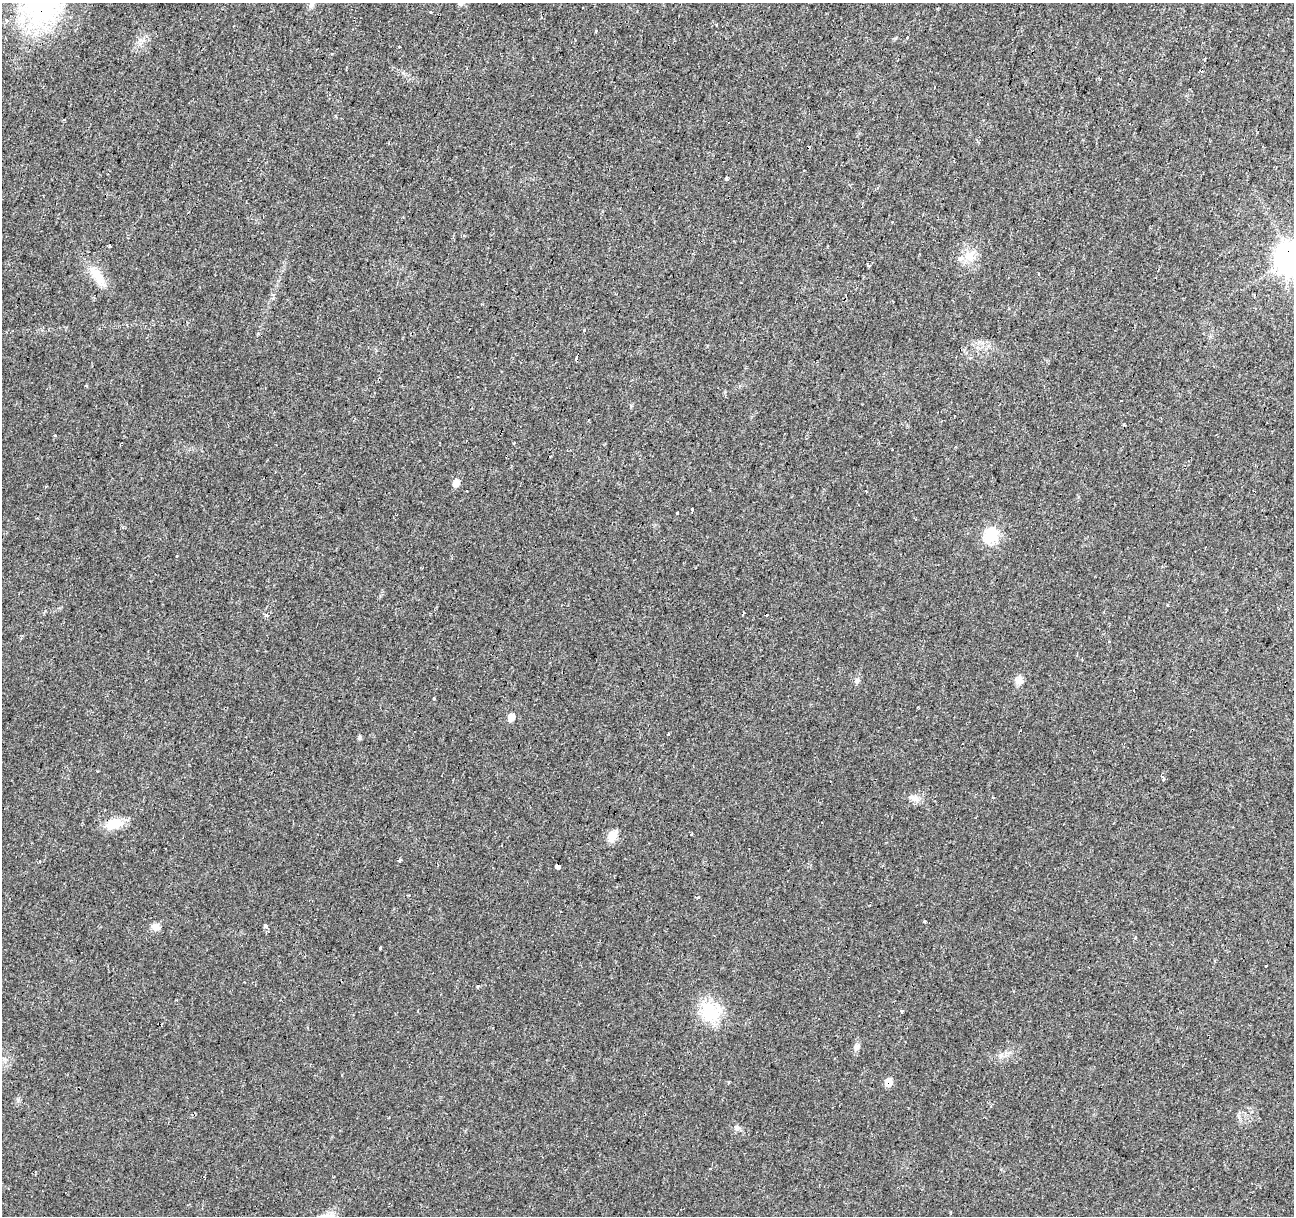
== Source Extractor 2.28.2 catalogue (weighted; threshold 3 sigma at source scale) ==
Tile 10 of 4 x 4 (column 2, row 3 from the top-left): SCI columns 1293-2584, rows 1432-2645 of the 5172 x 5351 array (HDU 1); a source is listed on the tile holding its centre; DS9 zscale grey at full resolution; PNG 1296 x 1218 px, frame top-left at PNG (2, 3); no overlay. Shown black and unused: <1% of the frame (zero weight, under 2 of 3 exposures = <1% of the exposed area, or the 3 px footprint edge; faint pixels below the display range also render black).
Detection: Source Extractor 2.28.2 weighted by HDU 2 'WHT'; one run over the whole footprint, this tile lists its part. Background 0.0242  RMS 0.004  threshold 0.0181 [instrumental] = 3 sigma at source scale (4.5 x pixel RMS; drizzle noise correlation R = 1.50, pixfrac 1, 0.0396/0.0396 arcsec/px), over >= 5 px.
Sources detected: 66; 14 cosmic-ray / hot-pixel residue — not listed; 1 inside a brighter listed object's ellipse — not listed separately; the other 51 listed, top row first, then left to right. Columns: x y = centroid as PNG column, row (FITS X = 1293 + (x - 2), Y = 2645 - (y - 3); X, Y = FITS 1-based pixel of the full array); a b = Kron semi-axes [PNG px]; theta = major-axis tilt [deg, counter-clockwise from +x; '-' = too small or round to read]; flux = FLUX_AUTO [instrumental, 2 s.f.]
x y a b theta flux
461 3 9 8 - 1.3
42 5 58 50 -90 67
311 5 11 6 60 1.2
430 12 3 3 - 1.4
596 32 3 3 - 1.7
907 37 3 3 - 1.5
1202 71 3 3 - 1.2
64 120 4 3 - 0.41
727 179 4 3 - 25
970 256 17 12 57 5.4
959 259 3 3 - 9.6
1293 260 11 11 - 530
869 266 3 3 - 1.8
1038 274 3 2 - 0.56
97 276 30 13 -55 7.3
585 331 3 3 - 1.3
55 435 3 3 - 0.69
514 443 3 2 - 1
456 483 8 7 - 2.6
866 491 3 2 - 0.78
693 509 3 3 - 2.9
677 513 3 3 - 0.69
991 536 7 7 - 39
176 556 3 3 - 0.69
1168 605 3 3 - 0.38
743 613 4 2 - 0.72
267 615 5 4 - 1.4
857 681 8 5 58 0.97
1019 681 11 10 - 2.4
434 698 3 2 - 0.52
511 717 9 8 - 2.9
668 734 3 3 - 0.9
359 738 6 5 - 0.69
1163 778 7 3 -48 0.61
915 799 10 9 - 2.1
114 824 23 13 18 7.2
690 834 3 3 - 1.4
612 836 13 9 55 4.3
400 860 5 3 - 0.48
558 866 3 3 - 90
697 897 4 3 - 2.8
156 926 12 9 -11 2.2
265 926 4 3 - 24
380 948 3 3 - 0.37
478 986 3 2 - 0.69
901 1011 4 3 - 0.66
710 1012 26 25 - 16
857 1047 10 8 77 1.6
888 1082 7 7 - 4.3
737 1128 8 7 - 1.2
951 1212 3 3 - 0.63
Overlapping masked pixels (flux is a lower limit): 5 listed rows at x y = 42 5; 1293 260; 114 824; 558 866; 888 1082
Isophote crosses this tile's border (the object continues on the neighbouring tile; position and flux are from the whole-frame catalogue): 3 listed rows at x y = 461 3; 42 5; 1293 260